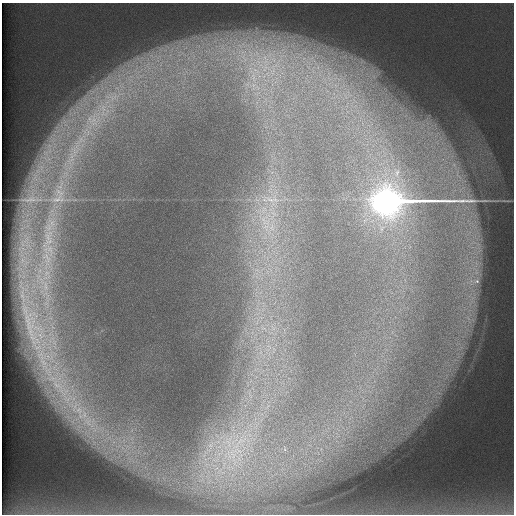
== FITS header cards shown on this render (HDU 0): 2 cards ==
NAXIS1  =                  512 /
NAXIS2  =                  512 /

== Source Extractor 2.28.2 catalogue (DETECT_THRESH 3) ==
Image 512 x 512 px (HDU 0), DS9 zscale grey, 1 PNG px = 1 image px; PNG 516 x 516 px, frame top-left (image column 1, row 512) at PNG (2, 3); no overlay
Background 389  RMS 5.7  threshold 17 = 3 sigma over >= 5 px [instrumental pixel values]
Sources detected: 11; all 11 listed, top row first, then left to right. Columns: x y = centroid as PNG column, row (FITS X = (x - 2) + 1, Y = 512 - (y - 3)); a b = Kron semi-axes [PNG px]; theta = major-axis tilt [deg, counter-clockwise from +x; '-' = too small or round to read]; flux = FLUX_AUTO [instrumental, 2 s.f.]
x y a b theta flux
265 60 26 9 -71 9800
273 71 23 9 80 9000
253 76 24 7 -77 6800
74 151 11 3 -79 1500
57 200 13 4 7 1600
270 200 12 4 -11 1900
506 201 19 2 -3 1200
386 202 23 10 2 550000
476 281 11 7 6 2400
57 385 11 5 -33 2300
79 410 11 10 - 4400